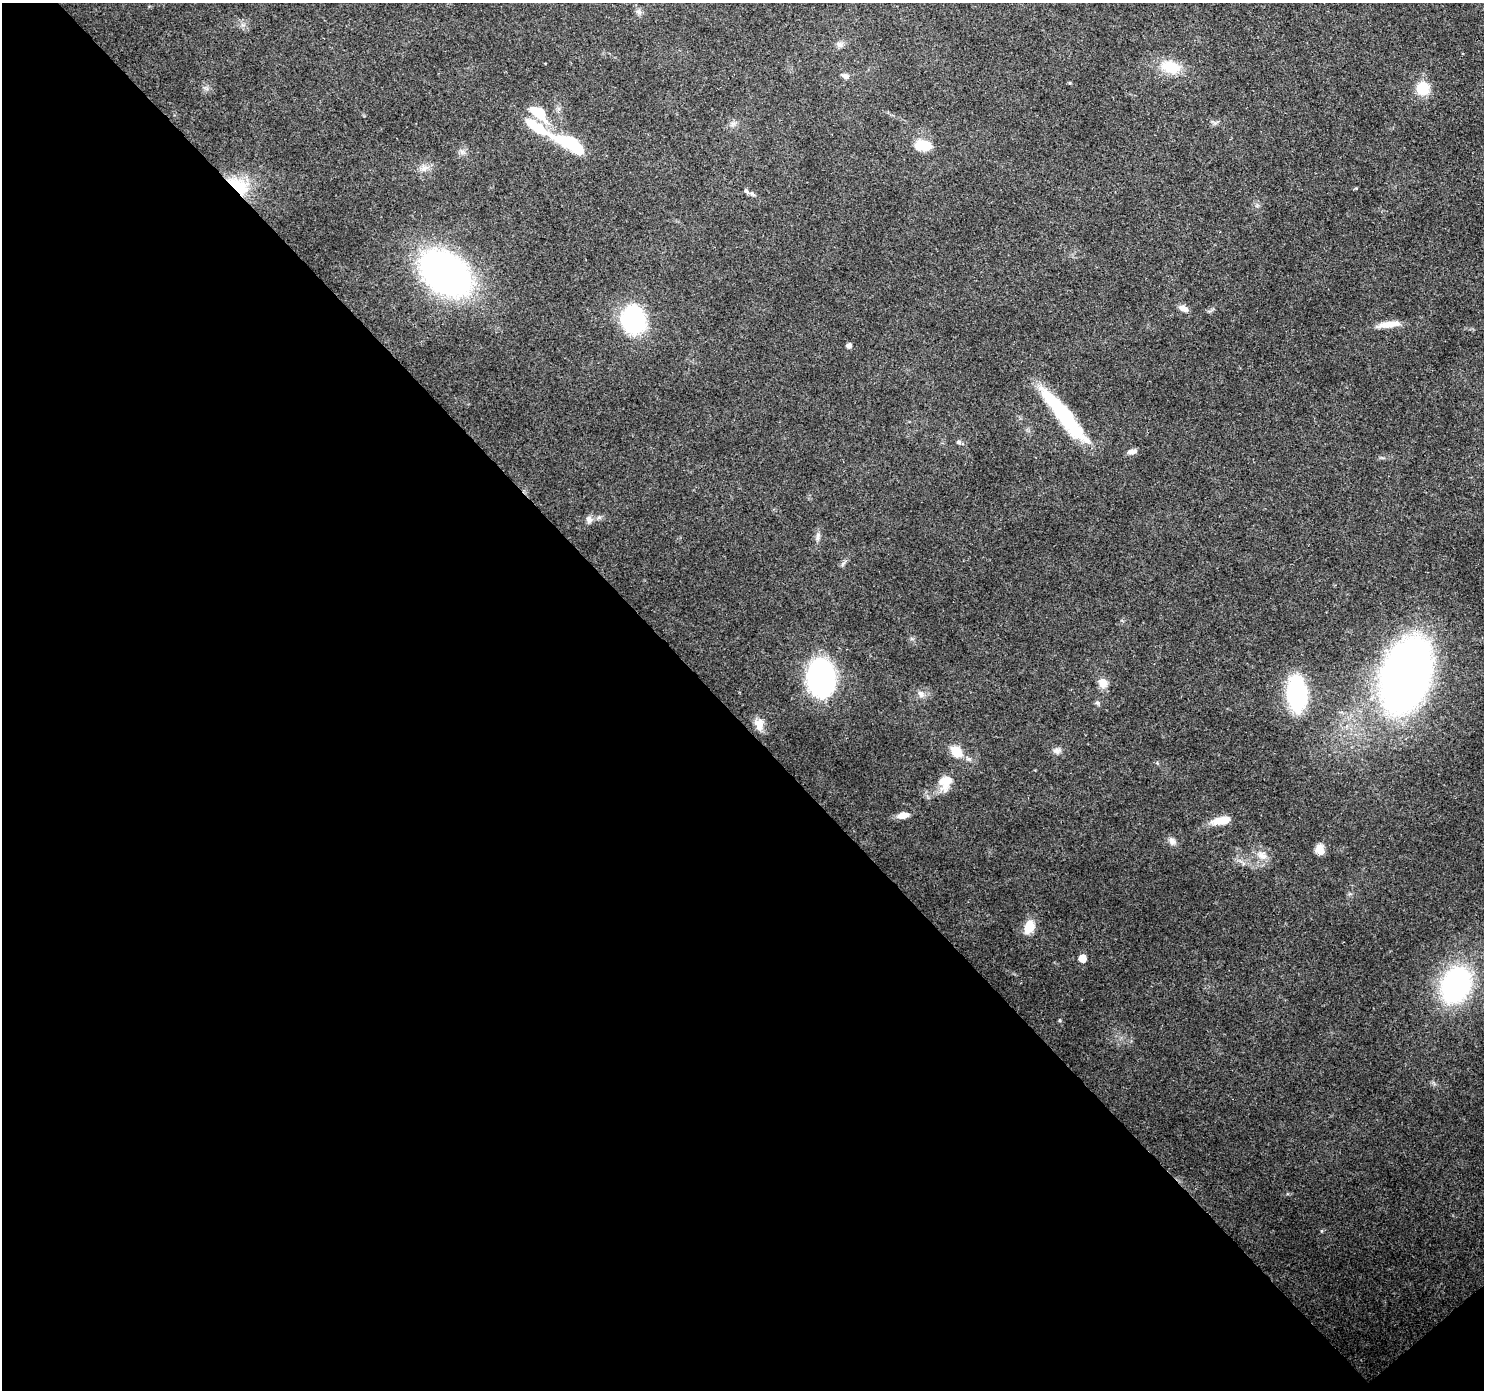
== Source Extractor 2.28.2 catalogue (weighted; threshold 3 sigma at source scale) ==
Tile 14 of 4 x 4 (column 2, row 4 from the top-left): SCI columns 1573-3054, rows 229-1616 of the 6113 x 6069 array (HDU 1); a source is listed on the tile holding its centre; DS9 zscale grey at full resolution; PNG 1486 x 1392 px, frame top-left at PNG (2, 3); no overlay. Shown black and unused: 49% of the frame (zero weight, under 3 of 4 exposures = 7% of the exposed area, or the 3 px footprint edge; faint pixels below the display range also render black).
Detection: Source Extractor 2.28.2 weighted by HDU 2 'WHT'; one run over the whole footprint, this tile lists its part. Background 0.13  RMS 0.0047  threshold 0.0213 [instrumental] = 3 sigma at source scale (4.5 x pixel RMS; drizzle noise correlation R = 1.50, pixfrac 1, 0.0396/0.0396 arcsec/px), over >= 5 px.
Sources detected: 46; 2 inside a brighter object's white glare — not listed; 2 inside a brighter listed object's ellipse — not listed separately; the other 42 listed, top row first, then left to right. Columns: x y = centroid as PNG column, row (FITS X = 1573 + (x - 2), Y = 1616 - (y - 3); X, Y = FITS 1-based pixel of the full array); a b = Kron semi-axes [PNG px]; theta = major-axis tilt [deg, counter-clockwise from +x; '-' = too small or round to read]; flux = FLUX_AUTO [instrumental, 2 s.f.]
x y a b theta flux
639 12 8 7 - 1.5
840 45 9 7 -45 1.7
1170 67 24 15 -15 13
845 76 9 6 -33 1.6
1069 83 4 3 - 0.48
1423 88 16 15 - 10
539 112 20 10 -34 13
733 123 7 4 18 1.3
536 127 50 9 -30 21
569 142 20 12 -15 22
923 145 18 10 2 13
424 168 10 8 28 2.8
238 186 32 16 -36 18
752 194 9 5 -44 1.3
445 273 45 30 -37 200
1183 308 10 6 -23 3.3
633 319 32 26 -81 43
1389 324 25 7 8 7.8
849 346 4 4 - 2.2
1062 413 71 13 -51 46
959 442 7 5 -4 1.1
1132 451 13 6 10 2.2
589 520 11 7 -84 2.1
818 536 13 5 86 1.8
1406 675 50 31 72 380
821 678 29 21 -83 120
1103 683 12 10 -66 4.3
1296 693 24 13 -86 77
921 694 11 7 -57 2.1
1097 703 7 6 - 0.97
759 725 14 10 -77 5.2
1057 751 11 8 10 2.1
956 752 13 9 -45 11
947 781 25 12 70 7.3
903 815 13 7 10 4.3
1223 820 20 8 11 9.3
1172 841 11 8 -64 2.2
1320 849 12 9 -84 4.3
1262 855 15 11 -34 4.8
1029 927 15 11 63 8
1082 958 5 5 - 6.9
1456 985 41 30 67 78
Overlapping masked pixels (flux is a lower limit): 1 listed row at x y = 238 186
Unlisted compact peaks at least as high as the median listed source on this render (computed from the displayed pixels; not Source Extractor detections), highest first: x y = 1321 1231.